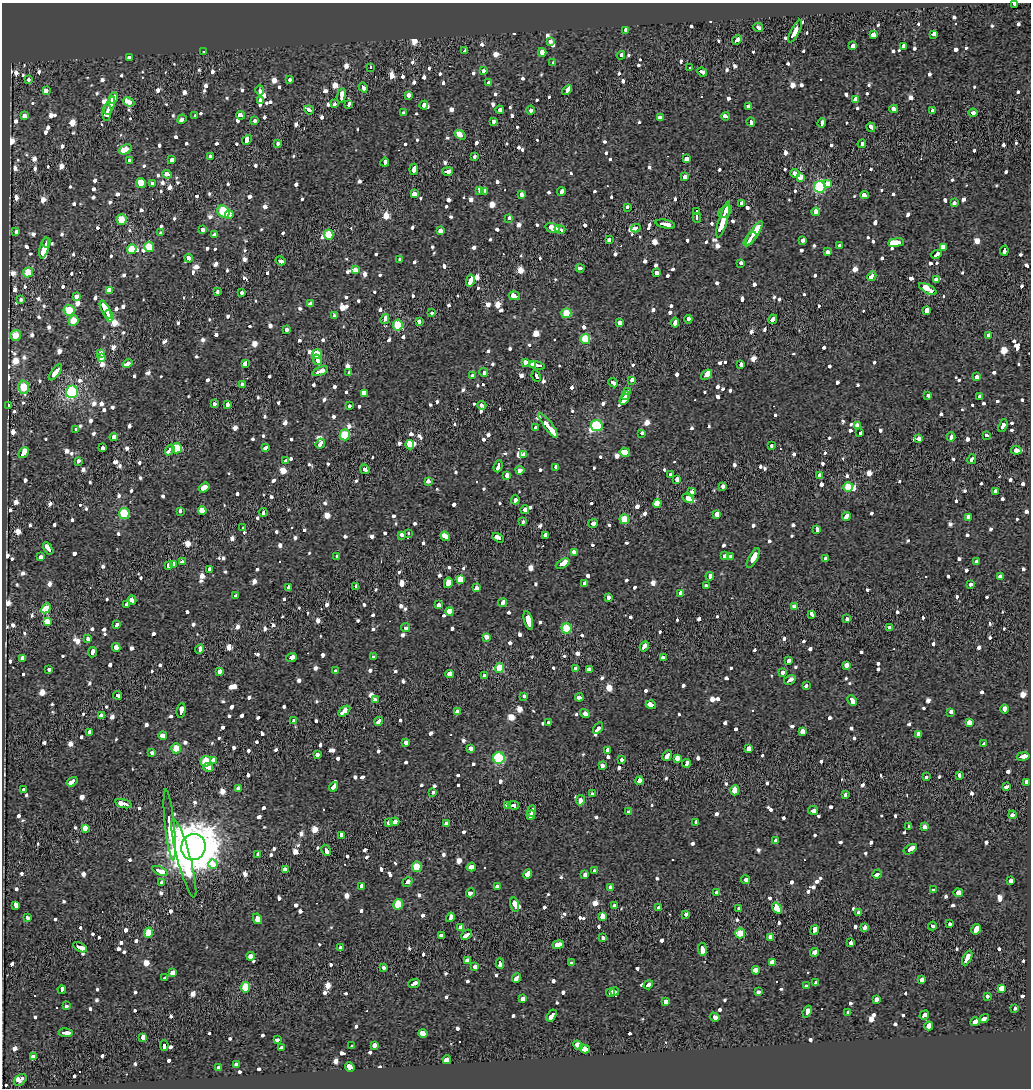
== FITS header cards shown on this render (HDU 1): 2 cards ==
NAXIS1  =                 1029
NAXIS2  =                 1086

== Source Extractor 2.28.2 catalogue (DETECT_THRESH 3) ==
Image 1029 x 1086 px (HDU 1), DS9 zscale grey, 1 PNG px = 1 image px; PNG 1033 x 1090 px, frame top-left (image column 1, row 1086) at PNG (2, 3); each listed source drawn as its Kron ellipse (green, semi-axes under 4 px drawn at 4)
Background -0.0128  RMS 0.0069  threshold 0.0207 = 3 sigma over >= 5 px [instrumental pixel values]
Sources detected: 1479; of the 1479, the 500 brightest by FLUX_AUTO listed and drawn (979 fainter detections omitted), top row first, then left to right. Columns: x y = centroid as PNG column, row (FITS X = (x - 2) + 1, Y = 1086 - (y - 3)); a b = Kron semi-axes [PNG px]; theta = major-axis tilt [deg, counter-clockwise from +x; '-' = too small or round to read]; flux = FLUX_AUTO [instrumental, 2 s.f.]
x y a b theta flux
1015 4 3 2 - 22
758 27 5 3 - 14
626 30 4 3 - 19
795 31 12 3 64 40
934 34 4 3 - 14
873 35 4 4 - 21
737 40 5 3 - 12
550 41 3 3 - 13
853 46 3 3 - 19
903 47 4 3 - 8.7
465 51 4 3 - 12
203 52 4 3 - 28
542 52 4 4 - 31
621 55 4 3 - 8.2
129 58 4 3 - 9.7
553 63 4 3 - 13
370 67 3 3 - 41
690 68 3 3 - 12
483 71 3 3 - 12
702 72 5 3 - 20
29 79 3 3 - 18
289 80 3 3 - 8.8
489 83 4 3 - 8.6
363 88 5 3 - 15
260 90 5 3 - 15
567 90 6 4 42 10
46 91 4 3 - 20
409 95 3 3 - 25
341 96 7 3 81 81
113 98 5 4 - 21
260 100 3 3 - 19
855 100 4 3 - 20
129 102 6 3 -26 12
335 104 4 3 - 9
349 104 4 3 - 19
110 105 9 3 67 41
424 105 4 3 - 13
748 106 3 3 - 14
894 109 4 3 - 9.1
309 110 5 3 - 11
500 110 4 3 - 16
531 110 4 3 - 10
932 110 3 3 - 10
107 112 9 4 85 44
404 113 4 3 - 8
973 113 4 3 - 10
240 115 4 3 - 12
24 116 4 4 - 10
195 116 4 3 - 34
725 116 4 3 - 8.5
660 118 4 4 - 42
182 119 5 3 - 18
254 121 3 3 - 8.9
493 121 3 3 - 12
751 122 4 3 - 8.6
822 123 4 3 - 11
871 127 5 3 - 13
460 135 6 4 -37 9.4
247 140 5 3 - 23
278 143 3 3 - 9.9
862 144 4 3 - 12
125 149 7 4 27 18
210 156 4 3 - 8.9
475 156 3 3 - 17
686 159 3 3 - 33
130 160 4 3 - 15
172 160 4 3 - 11
385 162 4 3 - 8.8
414 169 5 3 - 58
448 171 5 3 - 34
795 173 4 3 - 14
167 174 5 3 - 9.9
684 177 3 3 - 17
801 177 3 3 - 51
141 183 5 5 - 10
152 183 3 3 - 11
828 184 4 3 - 36
820 187 6 5 - 37
480 191 4 3 - 12
485 191 3 3 - 16
561 192 4 3 - 11
414 193 4 3 - 22
521 194 4 3 - 9.4
864 195 4 3 - 10
742 203 4 3 - 9.3
954 203 4 3 - 8.8
627 207 3 3 - 9.9
223 211 6 5 - 24
697 211 3 3 - 180
725 212 7 5 38 49
816 212 4 3 - 58
229 215 4 3 - 11
509 218 4 3 - 9.2
697 218 5 3 - 54
723 219 19 3 73 69
122 220 5 5 - 9.5
665 224 10 3 -12 25
553 228 7 4 -16 39
636 228 4 3 - 10
560 229 5 3 - 30
203 230 3 3 - 8.8
440 231 4 3 - 56
16 232 3 3 - 9.5
161 233 4 3 - 11
754 233 14 3 57 54
214 235 3 3 - 9.6
329 235 5 4 - 12
750 239 8 3 52 40
609 240 4 3 - 9.5
803 240 3 3 - 18
896 242 8 3 7 260
46 243 5 3 - 16
839 246 4 3 - 9.4
149 247 5 5 - 13
44 248 11 4 76 54
943 248 4 3 - 300
132 249 5 4 - 12
1004 251 5 3 - 16
827 252 4 3 - 12
937 254 5 3 - 15
189 258 4 4 - 14
400 259 3 3 - 13
280 261 5 3 - 19
741 263 4 3 - 8.3
580 268 4 3 - 8.1
355 270 4 4 - 37
28 272 5 5 - 10
656 273 4 3 - 11
872 276 5 3 - 24
470 280 6 3 76 40
936 280 3 3 - 20
928 289 10 4 -28 61
110 290 3 3 - 150
218 292 3 3 - 8.7
242 292 3 3 - 11
77 296 3 3 - 21
514 296 5 3 - 17
21 299 3 3 - 14
311 304 4 3 - 17
69 310 5 5 - 13
106 310 10 4 -63 52
927 311 3 3 - 110
432 312 3 3 - 9.7
566 313 5 5 - 13
109 316 6 3 -66 24
335 316 4 3 - 13
385 319 5 3 - 10
688 319 4 3 - 10
773 319 5 3 - 13
73 321 5 5 - 8.8
419 321 4 3 - 10
619 323 3 3 - 13
675 323 5 3 - 16
398 325 5 5 - 21
286 329 4 3 - 8.6
16 335 5 5 - 8.4
989 335 3 3 - 14
585 339 5 5 - 14
101 353 3 3 - 12
317 354 5 5 - 12
101 358 3 3 - 36
317 360 5 3 - 9.9
525 362 3 3 - 18
245 363 4 3 - 15
128 364 5 3 - 15
533 364 3 3 - 19
741 364 4 3 - 17
537 366 7 3 -10 43
320 371 8 3 22 24
55 372 9 3 53 41
484 372 4 3 - 12
349 373 3 3 - 9.9
707 375 6 3 39 37
472 376 4 3 - 13
536 376 6 3 -65 18
977 377 3 3 - 13
632 380 3 3 - 11
613 383 5 3 - 12
242 384 3 3 - 8.6
24 387 7 5 88 12
72 392 6 6 - 66
628 392 4 3 - 15
364 393 4 3 - 84
928 395 3 3 - 8.4
626 396 4 3 - 18
980 397 4 3 - 17
624 399 6 3 59 22
214 404 3 3 - 10
8 405 4 3 - 11
228 405 4 3 - 20
482 405 4 3 - 8.1
349 406 3 3 - 10
548 425 15 4 -53 140
858 425 4 3 - 18
597 426 6 5 - 29
1003 426 7 3 68 8.6
536 428 3 3 - 15
76 429 3 3 - 8.3
860 433 4 3 - 12
642 434 3 3 - 18
345 435 5 5 - 12
986 435 4 3 - 9.9
114 437 4 3 - 33
951 437 5 3 - 9.7
919 439 4 3 - 13
320 444 5 3 - 15
410 445 5 4 - 73
771 445 3 3 - 9.9
265 447 3 3 - 20
102 448 3 3 - 8.6
177 448 5 5 - 16
170 450 6 3 57 47
1016 450 5 3 - 25
625 452 5 3 - 48
24 453 6 3 48 67
524 455 4 3 - 16
972 459 5 3 - 15
78 461 3 3 - 14
286 461 3 3 - 14
498 466 6 3 72 14
556 468 4 3 - 31
365 469 5 3 - 8.4
520 470 4 3 - 13
671 474 3 3 - 12
507 475 4 3 - 34
819 475 4 3 - 8.1
677 479 4 3 - 9.8
428 481 4 3 - 9
723 486 3 3 - 8.1
848 487 5 5 - 11
204 488 6 4 35 18
996 491 3 3 - 8.7
692 492 3 3 - 9.5
688 498 6 4 -30 35
515 500 4 3 - 11
657 503 4 3 - 340
525 510 4 3 - 11
180 511 3 3 - 8.3
202 511 4 3 - 69
263 512 4 3 - 8.1
124 513 5 5 - 19
717 514 4 3 - 56
846 516 4 3 - 35
969 517 4 3 - 19
624 519 5 5 - 11
523 522 3 3 - 8.5
593 524 5 3 - 16
243 528 4 3 - 9.2
817 529 4 3 - 14
408 533 3 3 - 37
401 535 3 3 - 13
545 535 3 3 - 38
445 536 5 3 - 33
498 538 6 3 -31 18
48 548 7 3 -56 26
574 552 4 3 - 8.6
336 556 3 3 - 11
725 556 4 4 - 23
731 556 4 3 - 7.9
41 557 4 3 - 16
753 558 11 3 62 30
826 558 4 3 - 12
182 561 4 3 - 8.4
977 562 4 3 - 10
173 564 4 3 - 11
563 564 7 3 29 98
168 565 4 3 - 40
210 569 3 3 - 15
710 576 4 3 - 11
1000 577 3 3 - 25
460 580 4 4 - 33
448 583 5 3 - 26
585 583 4 3 - 12
971 584 4 3 - 8.3
356 586 3 3 - 9.8
706 586 3 3 - 15
288 587 3 3 - 12
477 588 3 3 - 12
681 593 3 3 - 31
235 595 4 3 - 8.9
609 597 4 3 - 8.4
132 600 4 3 - 11
503 603 5 3 - 18
127 605 4 3 - 8.1
439 605 4 3 - 9.2
795 606 4 3 - 12
46 608 5 4 - 42
450 611 4 4 - 35
812 615 4 3 - 23
847 619 4 3 - 9.4
528 620 9 4 -75 46
47 622 3 3 - 310
117 625 4 3 - 9.1
405 628 4 3 - 22
566 628 5 5 - 16
890 628 3 3 - 15
486 637 4 3 - 31
88 639 3 3 - 8.5
644 646 5 3 - 14
116 647 4 3 - 92
200 649 5 3 - 10
92 652 5 3 - 11
291 657 5 3 - 16
373 657 3 3 - 8.1
23 658 4 4 - 11
663 658 4 3 - 15
789 661 3 3 - 20
847 665 3 3 - 22
499 668 5 4 - 12
49 669 3 3 - 16
576 669 3 3 - 33
589 669 4 3 - 12
220 671 3 3 - 11
335 671 4 3 - 8.4
783 672 3 3 - 8.9
449 674 4 3 - 100
484 676 3 3 - 8.8
790 680 6 3 30 10
806 685 3 3 - 9.1
118 695 4 3 - 21
524 696 3 3 - 16
579 697 4 3 - 12
375 700 3 3 - 22
852 700 5 3 - 21
651 705 5 3 - 21
1004 709 4 3 - 16
181 710 7 3 80 16
344 711 7 3 40 40
457 712 4 3 - 54
951 712 4 3 - 13
585 714 5 3 - 23
101 715 4 3 - 12
293 721 4 3 - 12
379 721 4 3 - 14
549 722 3 3 - 11
969 722 4 3 - 41
598 728 6 3 59 17
802 731 4 4 - 19
90 732 3 3 - 15
918 734 4 3 - 9.2
163 736 4 3 - 17
406 743 4 3 - 8.7
984 744 4 3 - 11
176 748 5 5 - 8.4
470 748 4 3 - 11
749 749 4 3 - 26
607 751 3 3 - 30
152 753 4 3 - 8.2
317 755 3 3 - 13
667 756 5 3 - 12
1023 756 6 3 11 22
499 758 6 5 - 36
677 758 4 3 - 30
621 759 3 3 - 11
214 760 4 3 - 13
206 761 5 5 - 13
686 763 4 3 - 10
602 765 4 3 - 8.3
208 767 5 3 - 12
959 776 4 3 - 10
926 777 3 3 - 17
639 781 4 3 - 70
72 782 6 3 33 23
1026 782 4 3 - 11
334 787 5 3 - 14
1006 787 4 3 - 23
238 788 4 3 - 9.6
24 789 3 3 - 14
735 790 5 4 - 8
433 792 3 3 - 9.9
592 794 3 3 - 12
846 794 4 3 - 13
580 800 5 3 - 19
123 804 8 3 -15 30
507 805 3 3 - 9.3
513 805 6 4 -5 45
813 810 5 3 - 17
532 811 6 3 77 19
629 812 4 3 - 18
531 815 5 3 - 15
1013 815 4 3 - 9.2
395 822 5 4 - 45
696 822 4 3 - 9.6
389 823 3 3 - 43
446 824 4 3 - 19
170 825 35 4 -84 100
909 827 4 3 - 10
925 827 3 3 - 19
85 828 4 3 - 33
341 835 4 3 - 58
776 840 3 3 - 13
193 847 13 12 - 950
910 849 7 3 32 21
326 850 6 3 -61 14
258 854 3 3 - 21
184 858 40 6 -75 170
213 864 5 4 - 57
417 867 5 5 - 11
471 867 5 3 - 22
285 870 4 3 - 32
160 871 8 3 -24 21
594 871 3 3 - 11
527 874 5 3 - 61
877 874 4 3 - 37
585 875 4 3 - 38
746 880 4 3 - 18
1011 880 3 3 - 13
407 882 5 3 - 16
162 883 3 3 - 14
362 886 3 3 - 10
497 887 4 3 - 11
611 887 4 4 - 16
933 890 3 3 - 11
471 893 5 3 - 16
716 893 3 3 - 36
958 893 5 3 - 39
398 904 5 5 - 13
16 905 4 4 - 41
515 905 7 3 -75 19
614 906 3 3 - 8.7
659 908 4 3 - 9.8
739 908 3 3 - 9.1
777 908 6 4 -55 1800
859 913 4 3 - 12
685 914 3 3 - 12
450 917 5 3 - 13
603 917 3 3 - 76
27 918 4 3 - 8.1
257 919 5 3 - 140
949 924 3 3 - 11
932 926 4 3 - 17
461 927 3 3 - 84
865 927 4 3 - 9.4
976 929 5 3 - 25
815 930 5 3 - 13
148 933 5 4 - 9.3
740 933 5 5 - 13
442 935 4 3 - 15
467 935 6 3 44 22
603 937 3 3 - 14
770 937 4 3 - 10
851 942 4 3 - 10
558 944 6 3 10 25
80 947 7 3 -29 53
340 948 3 3 - 14
702 949 6 3 -84 20
814 952 4 3 - 8.2
251 956 4 4 - 17
967 958 8 3 63 28
467 961 4 3 - 16
772 962 4 4 - 21
500 963 5 3 - 13
572 963 3 3 - 11
475 967 4 3 - 8.4
384 968 3 3 - 11
756 970 4 3 - 28
173 973 4 4 - 16
165 978 4 3 - 9.3
516 978 5 3 - 14
922 980 4 3 - 12
815 982 3 3 - 15
414 983 6 3 21 14
648 985 5 3 - 7.9
806 986 4 3 - 13
245 987 5 4 - 9.9
1001 988 4 3 - 190
62 990 4 3 - 9.3
615 992 4 3 - 21
759 992 4 3 - 10
610 993 4 3 - 20
988 996 3 3 - 9.5
523 999 4 4 - 13
877 999 4 3 - 14
665 1001 4 3 - 28
66 1006 3 3 - 8.8
1015 1009 3 3 - 13
807 1012 6 3 68 16
848 1013 4 3 - 18
552 1015 6 3 58 19
924 1015 5 3 - 13
715 1017 5 3 - 12
984 1018 5 3 - 14
975 1022 4 3 - 45
929 1026 4 4 - 20
66 1033 7 3 -7 18
423 1033 5 3 - 65
143 1037 3 3 - 40
277 1039 4 3 - 8
164 1045 5 3 - 79
374 1045 4 3 - 8.3
578 1045 5 3 - 30
351 1046 3 3 - 18
281 1048 4 3 - 8.9
585 1049 5 4 - 38
33 1057 4 3 - 110
447 1060 4 3 - 28
236 1064 3 3 - 14
219 1067 4 3 - 9.3
350 1067 5 3 - 21
20 1080 7 5 37 16
At the frame edge (FLAGS 8, measured only in part): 1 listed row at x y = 1015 4
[979 fainter detections neither listed nor drawn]